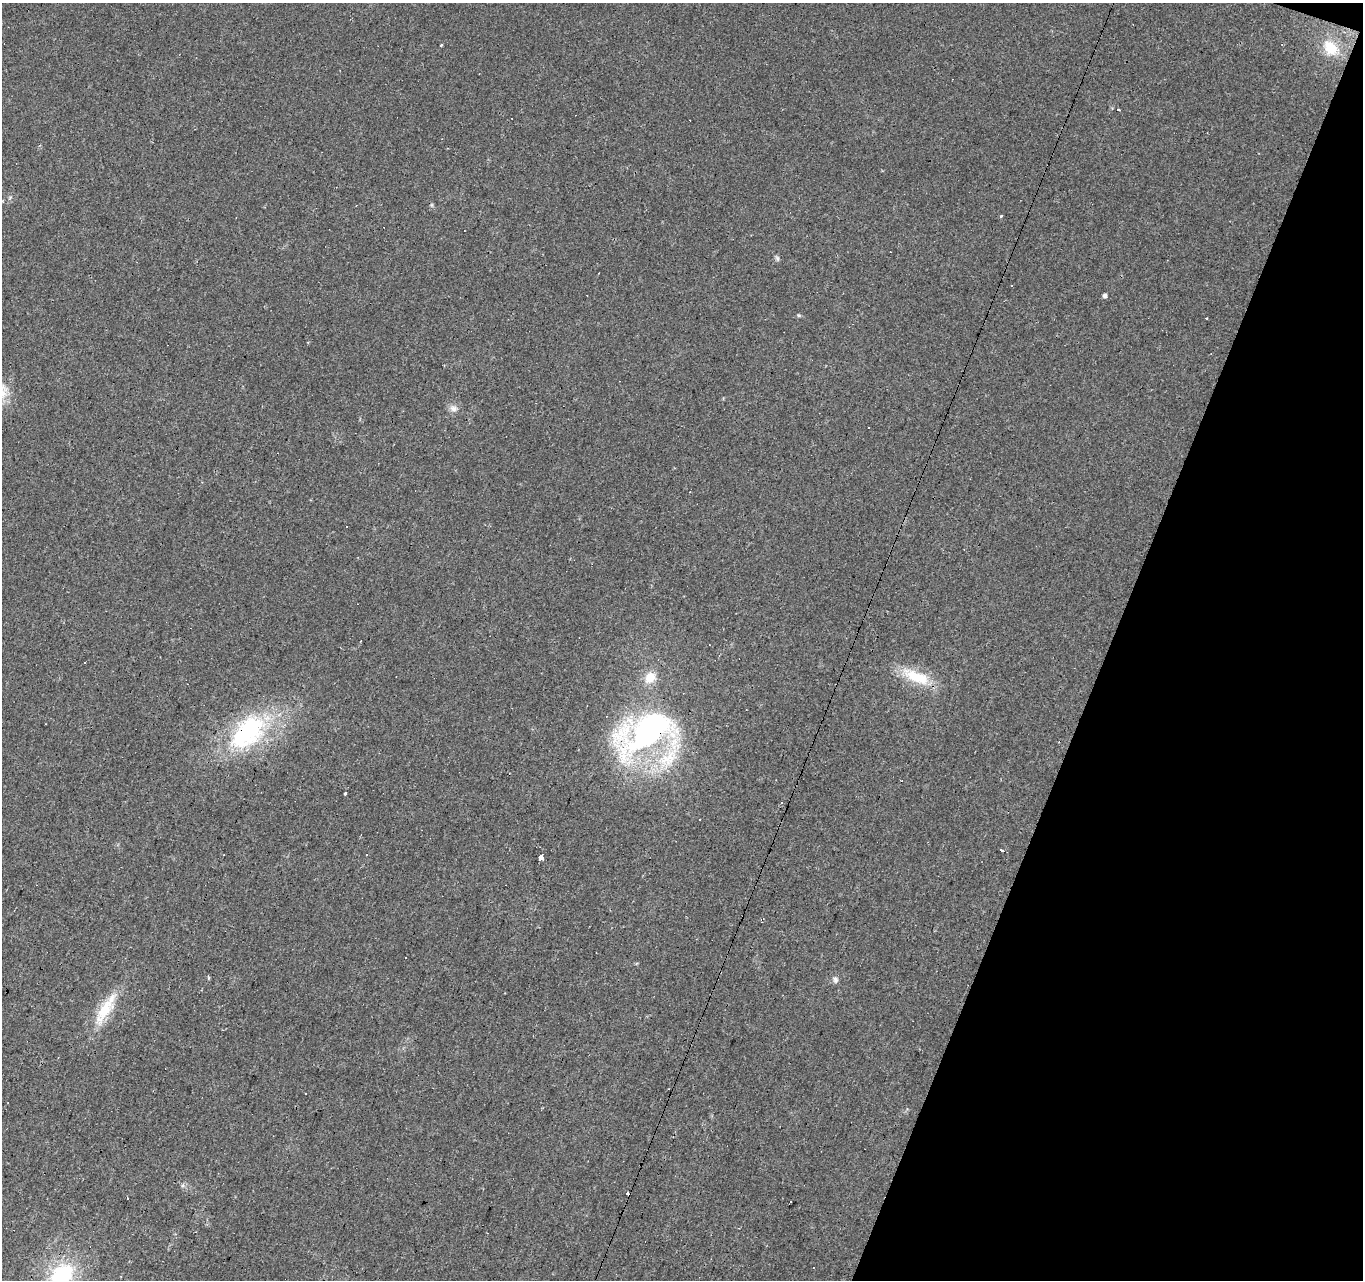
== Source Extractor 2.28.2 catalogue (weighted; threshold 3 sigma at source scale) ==
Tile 8 of 4 x 4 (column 4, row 2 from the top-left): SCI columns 4089-5449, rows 2831-4108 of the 5449 x 5596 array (HDU 1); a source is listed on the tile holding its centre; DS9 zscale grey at full resolution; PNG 1365 x 1282 px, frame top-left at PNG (2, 3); no overlay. Shown black and unused: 19% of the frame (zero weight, under 2 of 3 exposures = <1% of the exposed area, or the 3 px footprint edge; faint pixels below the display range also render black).
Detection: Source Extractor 2.28.2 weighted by HDU 2 'WHT'; one run over the whole footprint, this tile lists its part. Background 0.0448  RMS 0.0067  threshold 0.03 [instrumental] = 3 sigma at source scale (4.5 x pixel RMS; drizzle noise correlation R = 1.50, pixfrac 1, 0.0396/0.0396 arcsec/px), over >= 5 px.
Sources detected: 40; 1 inside a brighter object's white glare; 13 cosmic-ray / hot-pixel residue — not listed; the other 26 listed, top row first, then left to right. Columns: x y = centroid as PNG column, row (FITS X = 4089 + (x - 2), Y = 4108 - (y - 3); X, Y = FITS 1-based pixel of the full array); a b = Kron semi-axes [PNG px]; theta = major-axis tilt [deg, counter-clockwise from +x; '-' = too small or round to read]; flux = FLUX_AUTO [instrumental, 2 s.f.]
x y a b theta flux
441 45 5 3 - 0.67
1330 48 20 15 -53 19
1118 109 3 3 - 1.5
432 205 6 4 -89 0.92
1001 216 3 3 - 1.2
777 258 8 5 -71 1.3
1105 295 5 4 - 2.3
799 315 5 4 - 0.81
453 408 11 9 -27 3.7
347 526 3 2 - 0.51
84 663 3 2 - 0.89
650 677 12 10 43 12
915 677 43 14 -36 23
647 731 67 31 30 180
248 732 51 29 47 90
668 758 45 22 44 41
345 793 3 3 - 2
1000 850 3 3 - 28
541 856 4 3 - 160
405 957 2 2 - 0.67
208 977 6 3 -71 0.7
835 979 9 7 -69 2.3
104 1010 47 15 58 24
305 1094 2 2 - 0.61
183 1185 6 5 - 1.6
62 1276 33 23 57 57
Overlapping masked pixels (flux is a lower limit): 1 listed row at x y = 647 731
Isophote crosses this tile's border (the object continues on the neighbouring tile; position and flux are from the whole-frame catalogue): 1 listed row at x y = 62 1276
Unlisted compact peaks at least as high as the median listed source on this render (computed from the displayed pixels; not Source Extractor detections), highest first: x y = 10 197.